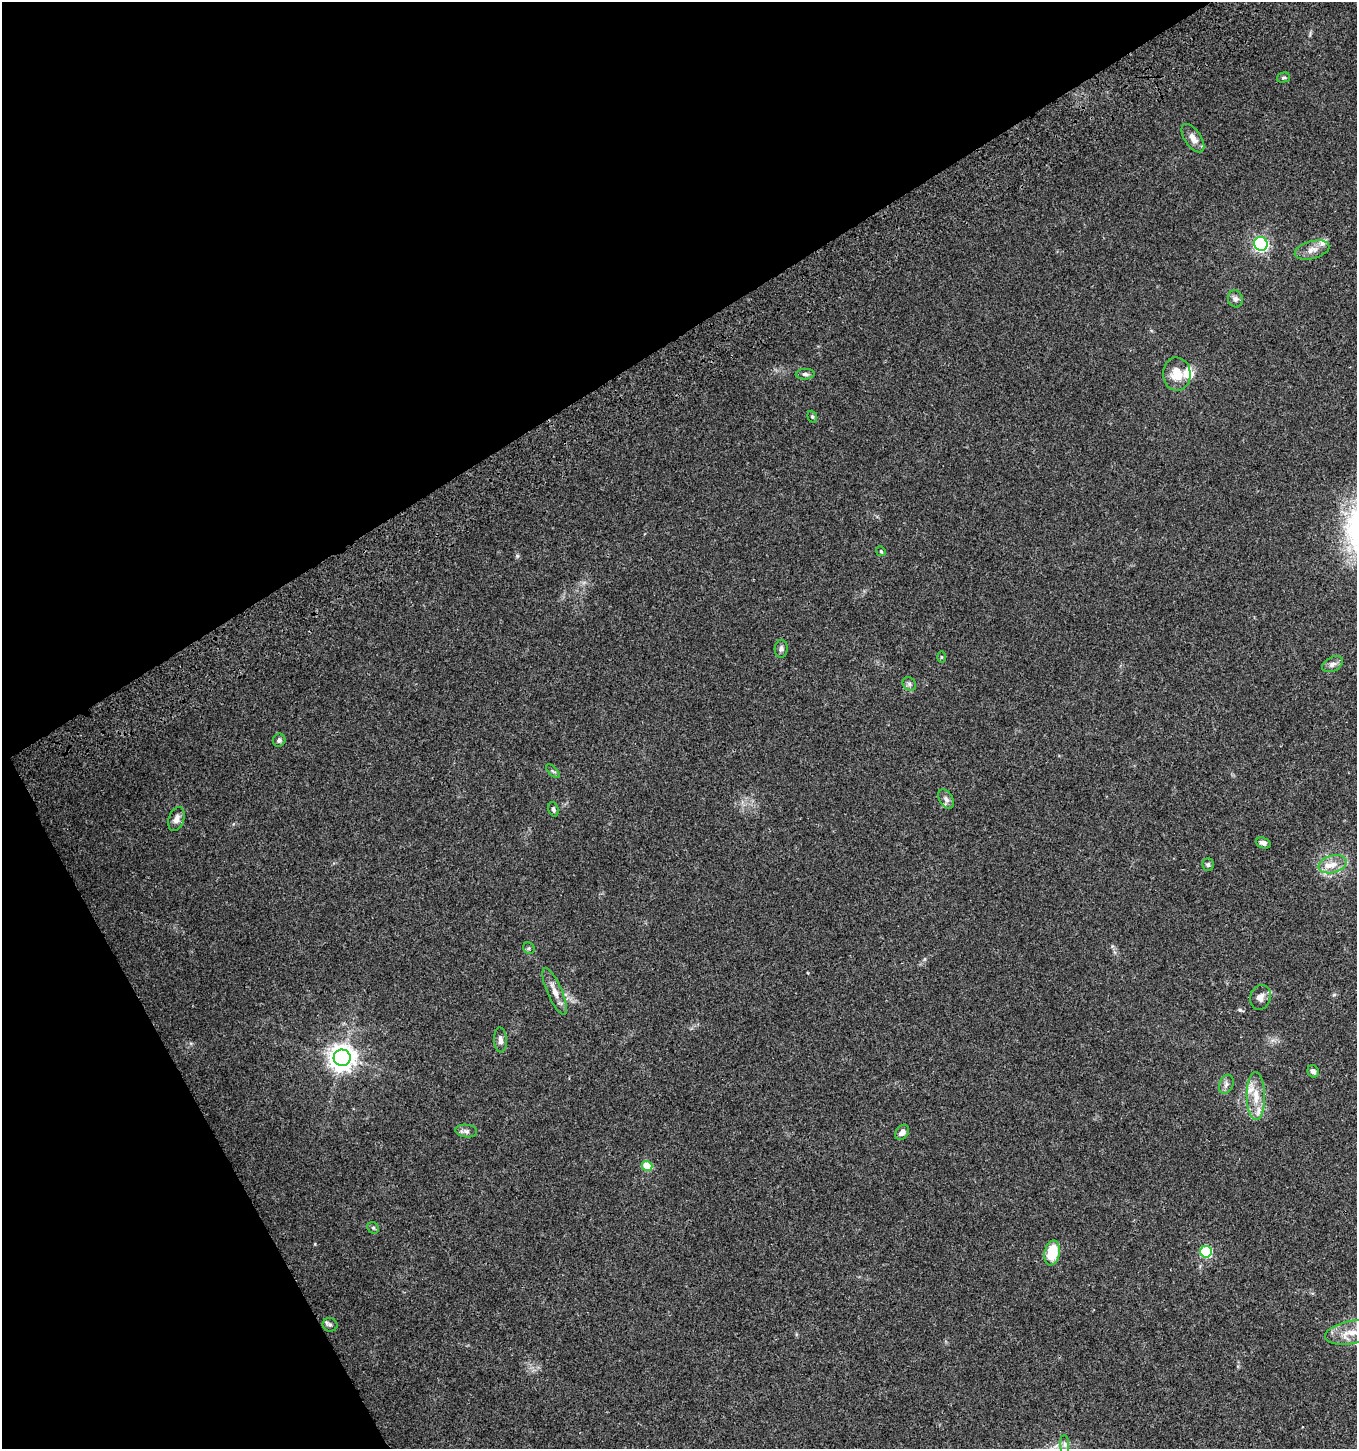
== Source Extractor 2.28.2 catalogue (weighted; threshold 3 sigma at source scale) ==
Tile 5 of 4 x 4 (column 1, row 2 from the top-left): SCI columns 178-1532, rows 3004-4450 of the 5835 x 6003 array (HDU 1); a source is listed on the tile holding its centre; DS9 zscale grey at full resolution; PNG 1359 x 1451 px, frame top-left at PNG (2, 2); each listed source drawn as its Kron ellipse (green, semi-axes under 4 px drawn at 4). Shown black and unused: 30% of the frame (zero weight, under 3 of 4 exposures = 6% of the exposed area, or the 3 px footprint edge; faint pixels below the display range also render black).
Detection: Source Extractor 2.28.2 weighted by HDU 2 'WHT'; one run over the whole footprint, this tile lists its part. Background 0.0349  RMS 0.0033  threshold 0.0149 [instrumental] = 3 sigma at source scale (4.5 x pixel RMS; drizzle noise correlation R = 1.50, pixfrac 1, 0.0396/0.0396 arcsec/px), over >= 5 px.
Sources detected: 42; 4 inside a brighter listed object's ellipse — not listed separately; the other 38 listed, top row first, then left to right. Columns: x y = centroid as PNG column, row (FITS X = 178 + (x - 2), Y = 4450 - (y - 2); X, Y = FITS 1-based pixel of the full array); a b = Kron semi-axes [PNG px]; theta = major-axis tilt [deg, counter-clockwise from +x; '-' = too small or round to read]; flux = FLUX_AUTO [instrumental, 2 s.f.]
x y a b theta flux
1283 78 6 5 - 0.57
1193 138 16 8 -56 2.8
1261 244 7 6 - 54
1312 250 18 9 15 2.9
1235 299 8 7 - 1.2
805 374 9 5 4 0.89
1177 374 16 13 -87 6.1
812 417 6 4 -69 0.49
881 551 5 4 - 0.4
781 649 9 6 85 1.1
941 657 6 4 -89 0.36
1333 664 11 7 28 1.4
909 684 7 6 - 0.87
279 740 6 6 - 0.85
553 771 8 3 -45 0.53
946 799 10 6 -59 1.3
553 809 7 5 -71 0.74
176 819 12 7 73 2
1263 843 7 5 -19 1.4
1333 864 14 8 15 3.4
1208 865 6 5 - 0.67
529 948 6 5 - 0.62
555 991 25 7 -67 3.3
1260 997 12 10 68 2.2
500 1040 12 6 -87 1.5
342 1058 8 8 - 340
1313 1071 6 5 - 1.1
1226 1084 10 7 67 1.3
1256 1096 24 9 -89 5.4
466 1131 11 6 -7 1.1
902 1132 8 6 54 1.6
647 1166 5 5 - 8.1
373 1228 6 5 - 0.6
1206 1252 6 6 - 24
1052 1253 12 7 79 10
330 1325 7 6 - 0.86
1352 1332 27 11 10 6.4
1065 1444 9 4 -90 1
Isophote crosses this tile's border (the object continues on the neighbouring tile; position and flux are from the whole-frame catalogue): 1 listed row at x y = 1352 1332
Unlisted compact peaks at least as high as the median listed source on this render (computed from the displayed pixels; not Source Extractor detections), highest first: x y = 1240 1010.